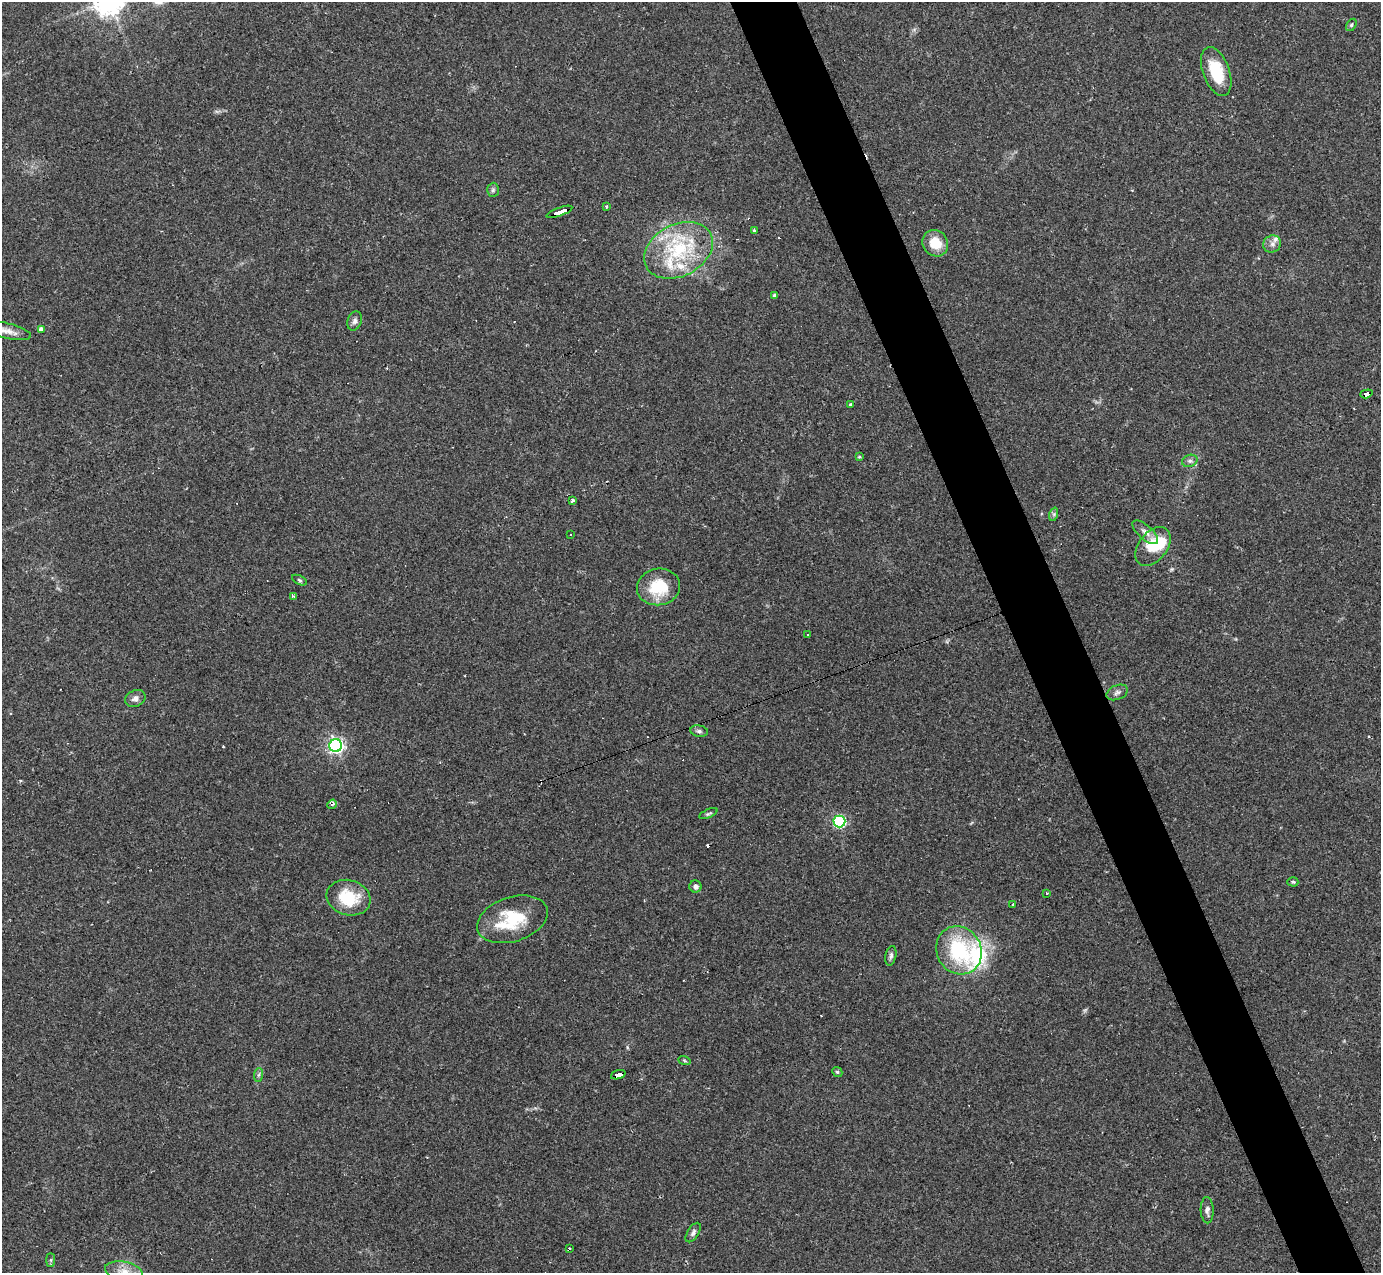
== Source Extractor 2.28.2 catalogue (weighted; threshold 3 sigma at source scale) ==
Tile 6 of 4 x 4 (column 2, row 2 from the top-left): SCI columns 1381-2759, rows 2816-4086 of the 5518 x 5503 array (HDU 1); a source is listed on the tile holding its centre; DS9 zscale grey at full resolution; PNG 1383 x 1275 px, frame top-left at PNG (2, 2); each listed source drawn as its Kron ellipse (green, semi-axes under 4 px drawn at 4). Shown black and unused: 5% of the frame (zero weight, under 2 of 3 exposures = <1% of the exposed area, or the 3 px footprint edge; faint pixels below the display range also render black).
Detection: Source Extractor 2.28.2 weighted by HDU 2 'WHT'; one run over the whole footprint, this tile lists its part. Background 0.0882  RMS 0.006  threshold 0.0271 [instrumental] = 3 sigma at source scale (4.5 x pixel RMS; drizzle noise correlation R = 1.50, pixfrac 1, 0.05/0.05 arcsec/px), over >= 5 px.
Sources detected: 61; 1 too faint to see at this stretch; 5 cosmic-ray / hot-pixel residue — neither listed nor drawn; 5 inside a brighter listed object's ellipse — not listed separately; the other 50 listed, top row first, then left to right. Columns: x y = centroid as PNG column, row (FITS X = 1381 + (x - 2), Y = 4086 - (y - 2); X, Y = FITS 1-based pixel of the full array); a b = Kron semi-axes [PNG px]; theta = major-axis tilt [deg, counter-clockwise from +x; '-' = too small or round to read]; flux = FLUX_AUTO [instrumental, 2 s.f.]
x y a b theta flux
1351 25 7 4 60 1.2
1216 72 26 13 -70 23
493 190 7 6 - 1.3
606 206 3 3 - 1.2
559 212 13 3 20 88
754 231 4 3 - 2.2
935 243 14 12 -52 12
1272 244 9 8 - 2.8
679 250 36 26 27 46
775 295 3 3 - 0.99
355 321 10 7 71 2.2
41 329 4 4 - 2.1
6 331 25 7 -13 5.5
1366 394 6 3 17 41
850 405 3 3 - 0.68
859 457 3 2 - 0.62
1190 461 8 6 20 1.7
572 501 3 3 - 2.1
1054 514 7 4 72 1.1
1145 532 16 7 -41 3.6
571 534 3 2 - 0.57
1153 547 22 14 52 19
299 580 8 4 -27 1
658 587 22 18 11 23
294 596 4 3 - 2
807 634 3 2 - 0.98
1117 692 11 7 22 2.4
135 698 11 8 24 3
699 731 9 5 -9 1.6
336 746 6 6 - 190
332 804 5 4 - 1.3
708 814 10 4 23 1.1
839 821 6 6 - 85
1293 882 5 4 - 0.83
695 886 6 6 - 2.2
1047 893 3 3 - 1.9
349 898 22 17 -16 24
1013 904 3 2 - 0.73
512 919 36 22 18 31
959 950 25 22 -60 44
891 956 10 5 78 1.8
684 1060 6 4 -20 0.81
837 1072 5 4 - 0.89
259 1075 7 4 88 1.2
618 1075 7 4 19 53
1207 1210 13 6 -88 2.4
693 1233 11 5 58 1.9
570 1248 4 2 - 0.75
51 1260 7 4 90 0.96
124 1271 19 9 -11 8
Overlapping masked pixels (flux is a lower limit): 3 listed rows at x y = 559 212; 1366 394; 618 1075
Isophote crosses this tile's border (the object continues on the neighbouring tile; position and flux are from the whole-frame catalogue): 2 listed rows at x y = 6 331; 124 1271